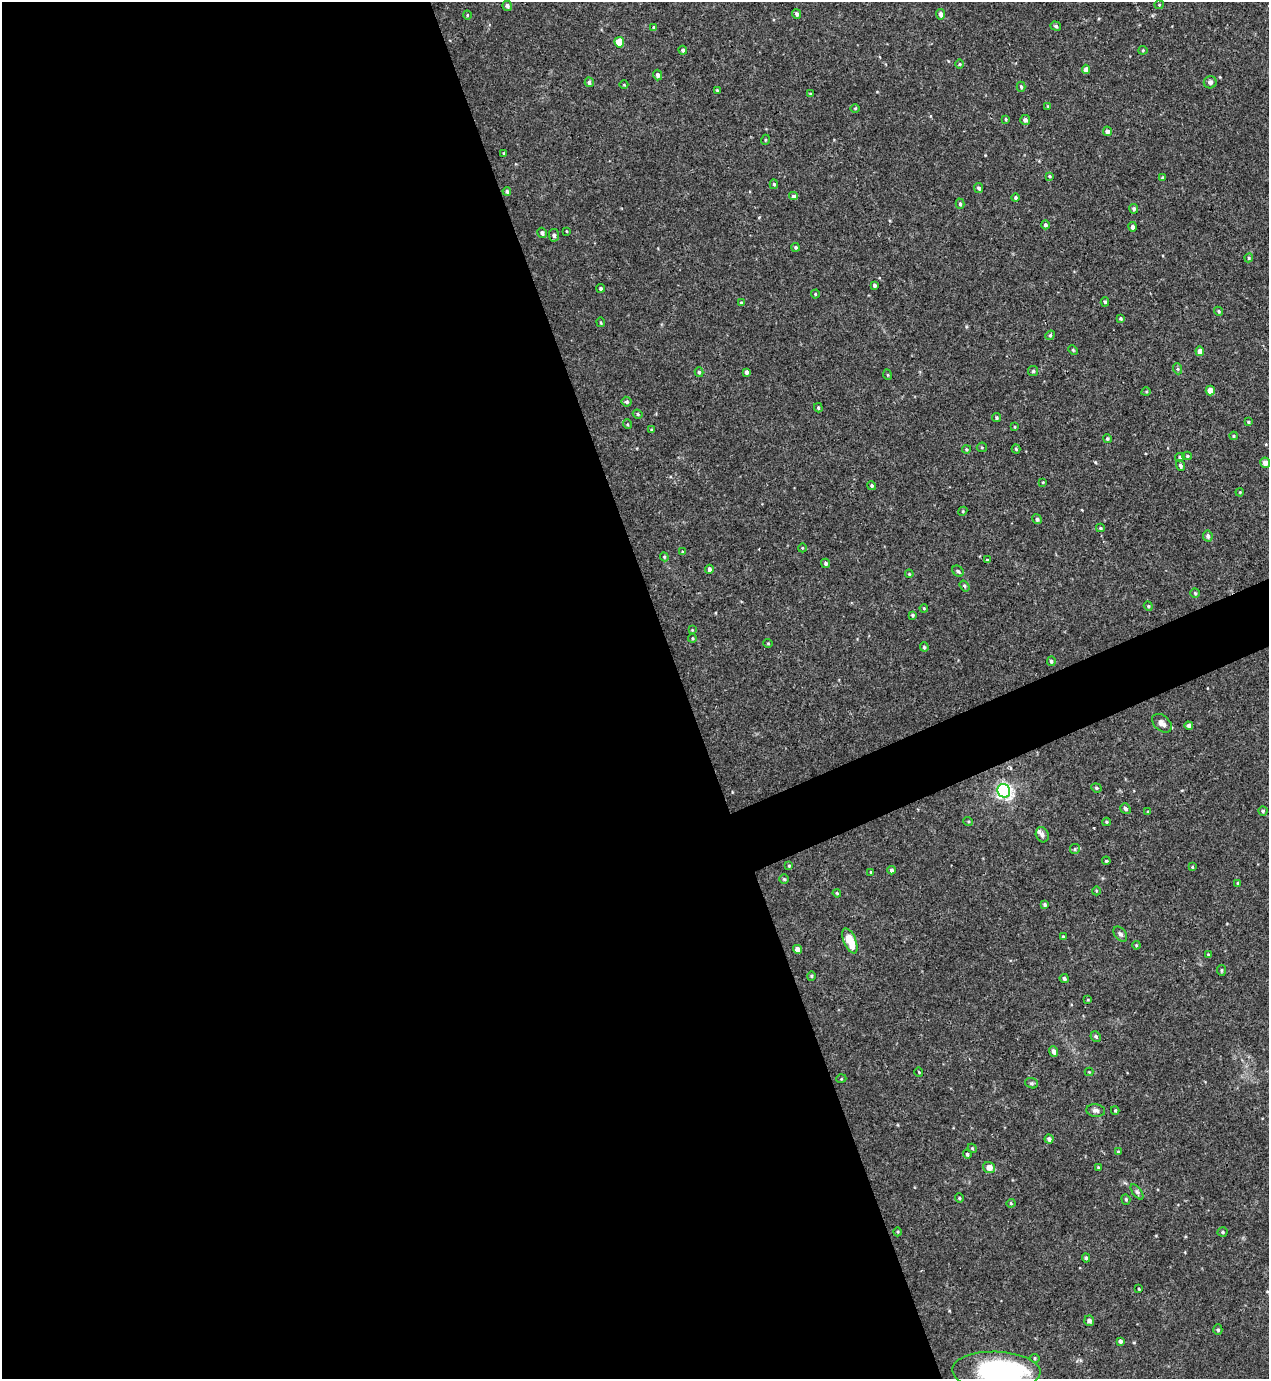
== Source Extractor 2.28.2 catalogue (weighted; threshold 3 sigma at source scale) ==
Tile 9 of 4 x 4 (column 1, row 3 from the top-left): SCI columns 153-1419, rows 1437-2813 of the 5522 x 5568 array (HDU 1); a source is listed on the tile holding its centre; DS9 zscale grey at full resolution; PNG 1271 x 1381 px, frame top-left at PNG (2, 2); each listed source drawn as its Kron ellipse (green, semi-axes under 4 px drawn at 4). Shown black and unused: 56% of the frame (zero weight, under 3 of 4 exposures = <1% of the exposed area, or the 3 px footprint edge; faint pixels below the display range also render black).
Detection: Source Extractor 2.28.2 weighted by HDU 2 'WHT'; one run over the whole footprint, this tile lists its part. Background 0.02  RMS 0.0041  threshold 0.0185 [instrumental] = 3 sigma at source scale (4.5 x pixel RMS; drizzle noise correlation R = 1.50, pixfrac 1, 0.05/0.05 arcsec/px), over >= 5 px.
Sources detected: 162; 1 inside a brighter object's white glare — neither listed nor drawn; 1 inside a brighter listed object's ellipse — not listed separately; the other 160 listed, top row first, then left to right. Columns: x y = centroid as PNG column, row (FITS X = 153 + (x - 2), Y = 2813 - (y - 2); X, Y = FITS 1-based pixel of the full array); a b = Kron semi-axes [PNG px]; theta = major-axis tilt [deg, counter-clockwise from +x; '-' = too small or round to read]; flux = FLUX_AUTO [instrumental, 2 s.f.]
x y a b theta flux
1159 5 4 4 - 0.43
507 6 5 4 - 1.3
797 14 5 4 - 0.99
941 14 5 4 - 1.8
467 15 4 3 - 0.35
1056 26 5 4 - 0.77
654 28 4 3 - 0.69
619 42 5 4 - 11
683 50 4 4 - 0.96
1143 50 4 4 - 0.45
960 64 5 3 - 0.43
1086 69 5 4 - 2.5
658 75 5 4 - 1.2
589 82 5 4 - 1
1210 82 6 6 - 1.1
624 85 4 3 - 0.3
1021 87 5 4 - 0.62
717 90 4 4 - 0.43
810 94 4 3 - 0.48
1047 106 4 2 - 0.27
855 108 5 3 - 0.4
1006 119 4 3 - 0.43
1025 120 5 4 - 1.3
1107 131 4 4 - 1.4
765 140 5 3 - 0.38
504 153 4 3 - 0.54
1050 176 4 3 - 0.47
1162 178 4 3 - 0.69
774 184 5 4 - 0.58
979 188 5 4 - 0.94
507 191 4 4 - 0.68
793 196 4 3 - 2
1016 198 4 4 - 0.72
960 204 5 4 - 0.74
1134 209 5 4 - 0.9
1045 225 4 4 - 0.99
1133 227 4 4 - 1.3
566 231 3 2 - 0.27
542 233 5 4 - 1
554 235 6 5 - 0.98
796 247 4 4 - 0.67
1249 258 4 4 - 0.5
874 285 4 3 - 0.79
601 288 4 4 - 0.7
815 294 4 4 - 0.44
1105 302 5 4 - 0.61
741 303 4 3 - 0.46
1219 311 5 4 - 0.63
1121 318 4 4 - 0.55
601 322 5 2 - 0.4
1050 335 5 4 - 0.66
1073 350 5 3 - 0.43
1200 351 4 4 - 3.4
1178 369 5 3 - 0.53
1033 371 5 5 - 0.67
699 372 5 4 - 0.68
746 372 4 3 - 1.3
888 375 5 3 - 0.39
1210 390 5 4 - 3.4
1146 392 5 3 - 0.37
627 402 5 4 - 0.87
818 408 5 4 - 0.54
638 414 5 4 - 0.58
997 418 4 4 - 0.58
1248 422 4 3 - 0.55
627 424 5 3 - 0.41
1015 427 4 3 - 0.38
652 430 4 3 - 0.5
1234 436 4 4 - 0.47
1107 439 4 4 - 0.54
982 447 5 4 - 0.51
966 449 4 3 - 0.46
1016 449 4 4 - 0.49
1187 456 5 4 - 0.6
1180 457 5 4 - 0.6
1265 463 5 5 - 2.2
1180 466 5 4 - 1.1
1043 482 4 3 - 0.32
872 486 5 4 - 0.73
1240 492 4 3 - 0.35
963 511 5 3 - 0.41
1037 519 5 4 - 0.8
1100 528 4 4 - 0.55
1208 536 5 4 - 1.2
802 548 4 3 - 0.34
683 552 4 4 - 0.47
664 557 4 4 - 0.46
987 560 3 3 - 0.46
826 563 5 4 - 0.75
709 569 4 3 - 1.2
958 571 6 5 - 0.66
909 574 4 3 - 0.45
964 586 6 4 -54 0.7
1195 593 5 4 - 0.52
1148 606 5 4 - 0.46
924 608 4 3 - 0.41
912 615 4 3 - 0.66
692 630 4 4 - 0.33
692 638 4 4 - 0.44
768 643 4 4 - 0.42
924 647 5 4 - 0.67
1051 661 5 4 - 0.81
1162 723 11 7 -40 2
1189 726 4 4 - 1.4
1096 788 5 4 - 0.61
1004 791 7 6 - 120
1125 809 6 5 - 1.1
1263 811 4 4 - 0.7
1148 812 3 3 - 0.42
968 821 5 3 - 0.41
1106 822 4 4 - 0.41
1042 835 8 6 -69 1.2
1075 849 5 5 - 0.62
1106 861 4 3 - 0.42
789 866 4 4 - 0.35
1192 867 4 3 - 0.39
891 870 4 4 - 0.95
871 872 3 3 - 0.41
784 879 5 5 - 0.54
1238 883 4 4 - 0.49
1096 891 4 3 - 0.38
837 893 4 3 - 0.41
1045 904 4 4 - 0.6
1120 934 8 5 -50 1
1063 937 3 3 - 0.42
850 941 13 6 -67 9.1
1136 945 4 3 - 0.39
797 949 4 4 - 2.7
1208 955 4 3 - 0.57
1221 970 5 3 - 0.55
811 976 4 4 - 0.49
1064 979 4 4 - 1.1
1088 1000 4 3 - 0.36
1096 1037 5 5 - 0.75
1054 1051 5 4 - 1.6
919 1072 5 3 - 0.31
1089 1072 4 4 - 0.34
841 1079 5 3 - 0.36
1032 1083 6 5 - 0.69
1096 1110 9 6 -7 1.3
1115 1110 4 4 - 0.48
1049 1139 4 4 - 1.2
972 1148 5 3 - 0.4
1118 1152 4 4 - 0.5
967 1154 4 4 - 0.63
1098 1167 4 4 - 0.34
989 1168 6 5 - 2.9
1137 1192 9 4 -53 1
959 1198 4 4 - 0.43
1126 1199 5 4 - 0.55
1011 1203 4 4 - 0.41
898 1232 4 3 - 0.41
1223 1232 5 4 - 0.59
1086 1258 4 4 - 0.65
1139 1289 3 2 - 0.33
1089 1321 5 5 - 1.5
1218 1330 5 4 - 0.58
1120 1341 4 4 - 1
1035 1358 5 4 - 0.55
996 1371 44 19 -2 59
Overlapping masked pixels (flux is a lower limit): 1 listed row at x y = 793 196
Isophote crosses this tile's border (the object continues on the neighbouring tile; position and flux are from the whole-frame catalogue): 1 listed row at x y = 996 1371